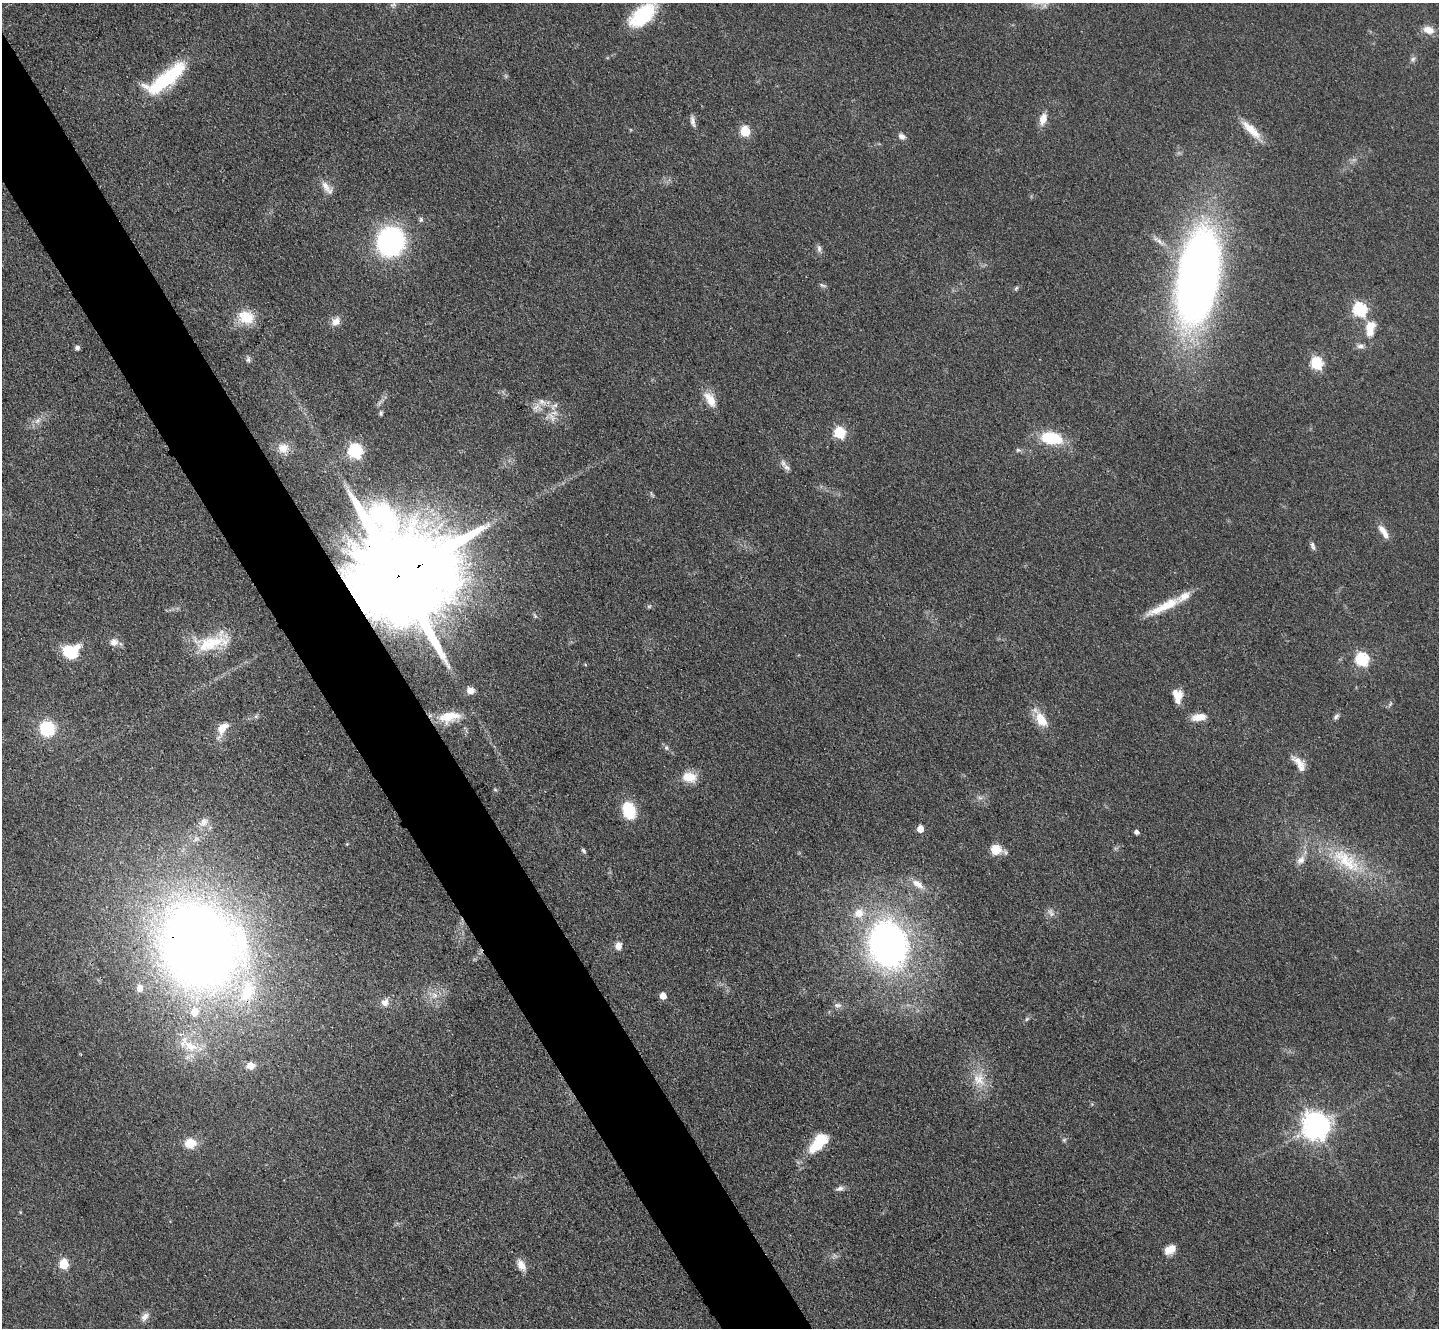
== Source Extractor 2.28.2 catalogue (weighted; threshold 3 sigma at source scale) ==
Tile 11 of 4 x 4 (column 3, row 3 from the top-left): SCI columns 2905-4341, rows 1791-3116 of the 5954 x 5981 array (HDU 1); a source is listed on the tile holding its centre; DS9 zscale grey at full resolution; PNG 1441 x 1330 px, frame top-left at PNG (2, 3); no overlay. Shown black and unused: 6% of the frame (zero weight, under 3 of 4 exposures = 3% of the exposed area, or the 3 px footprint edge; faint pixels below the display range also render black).
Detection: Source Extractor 2.28.2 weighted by HDU 2 'WHT'; one run over the whole footprint, this tile lists its part. Background 0.0721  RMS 0.0063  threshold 0.0282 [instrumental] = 3 sigma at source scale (4.5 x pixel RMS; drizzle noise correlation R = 1.50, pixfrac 1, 0.05/0.05 arcsec/px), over >= 5 px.
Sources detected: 104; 1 long thin detection or spike segment (spike, bleed or trail) — not listed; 5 inside a brighter listed object's ellipse — not listed separately; the other 98 listed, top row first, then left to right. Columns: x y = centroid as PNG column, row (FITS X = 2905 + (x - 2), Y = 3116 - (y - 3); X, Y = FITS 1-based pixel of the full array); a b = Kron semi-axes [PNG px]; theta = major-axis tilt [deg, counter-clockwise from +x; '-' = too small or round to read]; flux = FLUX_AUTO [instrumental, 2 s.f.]
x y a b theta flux
393 5 10 6 19 1.7
642 15 28 15 40 43
1428 30 12 8 -16 7.1
1413 59 8 6 85 1.8
165 79 55 17 37 49
1043 119 14 8 74 6.9
693 121 16 6 -77 3
1251 130 32 10 -43 12
745 131 6 5 - 41
902 136 9 6 -32 3
327 188 22 9 -53 5.9
421 219 7 6 - 1.4
391 241 22 20 68 130
819 248 12 6 -81 2.2
1198 278 100 41 80 510
822 285 9 4 -19 1.3
1016 288 7 4 46 1.1
1360 309 6 6 - 110
247 318 22 18 -7 15
336 321 12 10 37 4.8
1370 329 23 12 83 12
1361 346 11 7 -2 2.7
77 348 5 5 - 2.2
248 359 9 5 83 1.6
1316 363 6 6 - 71
710 399 23 11 -59 9.6
537 407 15 10 17 5.7
381 413 6 5 - 1.1
552 417 16 7 -55 5.4
37 421 11 7 36 3.6
839 433 6 6 - 57
1051 438 25 14 -9 28
283 448 16 15 - 8.4
1018 450 7 6 - 1.4
355 451 7 6 - 110
787 467 13 7 -42 3.3
652 494 9 4 -59 1
1384 532 20 7 -58 6.3
1313 546 11 5 -74 2
398 576 38 23 27 28000
1169 604 33 14 24 15
649 606 6 4 18 0.95
535 616 8 3 -65 0.89
114 642 11 9 9 4.2
213 642 48 19 18 28
71 651 18 14 23 24
1362 659 6 6 - 90
585 664 5 3 - 0.59
470 690 8 7 - 4.9
1178 695 14 12 -41 7.3
1390 704 6 4 71 1
256 716 7 4 -1 1.2
449 717 30 13 9 17
1199 717 17 8 8 8.1
1336 717 9 5 54 1.8
1041 719 26 12 -58 13
222 728 21 10 61 9
47 729 14 14 - 32
666 748 7 6 - 1.5
1299 763 22 9 -46 7.3
689 777 15 11 -10 12
495 790 6 3 -20 0.7
980 798 7 4 -19 1.5
629 810 18 13 -73 23
203 822 14 10 41 4.8
920 829 6 5 - 6.9
1136 832 5 4 - 2.2
347 844 4 4 - 0.63
996 850 12 12 - 10
583 851 7 5 -51 1.2
1301 860 14 9 54 4.9
1346 860 55 22 -36 44
917 884 20 9 -34 6.8
1051 913 13 7 -61 2.9
888 944 46 36 -76 250
199 946 54 48 -66 1000
618 946 9 8 - 4
139 988 6 6 - 5
247 992 36 21 58 36
435 995 10 7 -54 4
663 996 6 5 - 6.9
385 1002 11 10 - 4.5
837 1005 11 6 -5 2.2
194 1012 8 7 - 9.7
1027 1019 6 5 - 1.2
190 1046 34 13 -41 20
250 1066 9 8 - 6.2
979 1079 22 18 -68 14
1092 1104 5 5 - 0.7
1316 1126 9 8 - 810
1064 1140 6 5 - 1
190 1143 10 9 - 13
818 1143 28 13 46 23
840 1188 11 6 16 2.4
1170 1249 14 9 31 7.2
64 1264 6 5 - 34
521 1265 16 9 -62 5.7
145 1317 14 8 48 3.7
Overlapping masked pixels (flux is a lower limit): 4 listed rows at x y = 1198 278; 398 576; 449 717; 199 946
Isophote crosses this tile's border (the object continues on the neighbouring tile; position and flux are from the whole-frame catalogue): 1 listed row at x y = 642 15